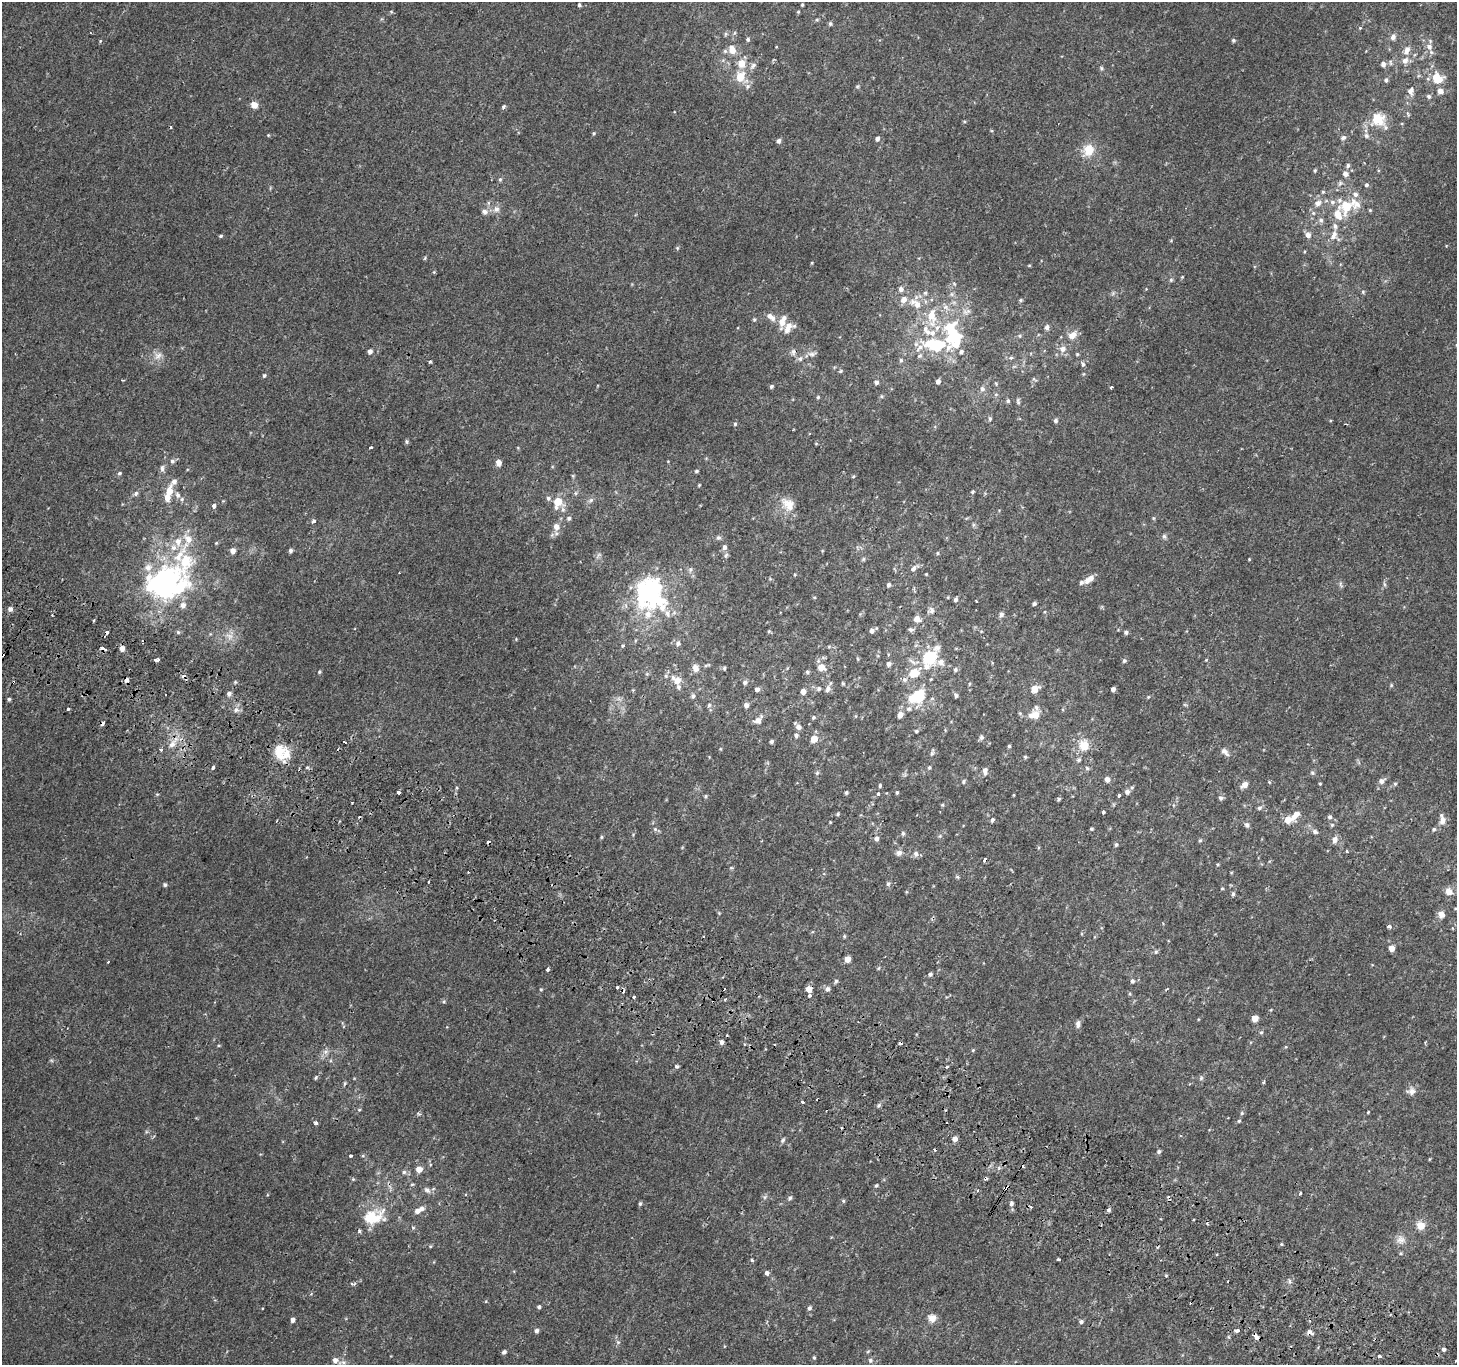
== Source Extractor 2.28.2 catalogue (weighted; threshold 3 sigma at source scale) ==
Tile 6 of 4 x 4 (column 2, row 2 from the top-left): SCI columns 1484-2938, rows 3023-4385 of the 5869 x 5977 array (HDU 1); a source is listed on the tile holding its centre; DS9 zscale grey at full resolution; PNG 1459 x 1367 px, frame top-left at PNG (2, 2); no overlay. Shown black and unused: <1% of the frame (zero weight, under 2 of 3 exposures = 2% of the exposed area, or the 3 px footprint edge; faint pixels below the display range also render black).
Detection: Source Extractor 2.28.2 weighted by HDU 2 'WHT'; one run over the whole footprint, this tile lists its part. Background 0.00223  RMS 0.0023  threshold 0.0105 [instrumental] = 3 sigma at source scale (4.5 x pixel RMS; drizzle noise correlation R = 1.50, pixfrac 1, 0.0396/0.0396 arcsec/px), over >= 5 px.
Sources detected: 449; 3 inside a brighter object's white glare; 21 cosmic-ray / hot-pixel residue — not listed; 38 inside a brighter listed object's ellipse — not listed separately; the other 387 listed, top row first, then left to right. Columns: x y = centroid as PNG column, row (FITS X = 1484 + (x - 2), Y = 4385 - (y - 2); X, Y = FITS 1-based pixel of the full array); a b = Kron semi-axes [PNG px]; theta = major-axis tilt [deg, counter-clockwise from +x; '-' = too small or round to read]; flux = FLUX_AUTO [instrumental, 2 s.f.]
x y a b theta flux
579 5 4 4 - 0.38
802 5 4 3 - 0.26
391 12 6 4 -1 0.24
817 20 6 4 1 0.28
830 24 5 5 - 0.42
1360 28 4 3 - 0.22
726 34 6 5 - 0.38
1393 37 8 6 64 0.99
748 39 5 5 - 0.43
1233 40 5 4 - 0.39
100 41 5 4 - 0.23
776 47 3 2 - 0.15
1429 47 8 7 - 1.2
732 50 10 7 -69 2.2
1407 50 12 7 66 1.7
1390 62 8 4 -89 0.41
741 63 9 8 - 2.6
1383 64 6 6 - 0.91
753 66 11 6 48 0.89
1101 68 6 4 -89 0.33
740 77 11 9 73 3.8
1437 78 9 7 -51 5.9
1386 80 6 5 - 0.56
747 86 7 6 - 0.68
1410 91 11 8 -90 1.3
1440 91 6 5 - 1.6
1429 96 6 6 - 0.57
254 105 7 6 - 1.9
503 107 6 5 - 0.41
1378 119 21 19 -22 5.2
964 121 5 3 - 0.25
594 133 4 4 - 0.26
268 135 4 3 - 0.21
1366 136 7 6 - 0.63
1343 137 7 6 - 0.64
877 139 5 5 - 0.72
779 141 5 5 - 0.7
1088 150 17 14 72 4
1348 165 6 5 - 0.54
1315 171 5 4 - 0.29
1345 174 6 6 - 1.1
500 179 6 5 - 0.39
1367 185 5 5 - 0.45
1323 192 5 4 - 0.3
1355 194 7 7 - 0.89
1332 202 7 7 - 0.84
1318 203 9 7 35 1.3
1346 207 13 13 - 5.3
496 209 9 9 - 1.3
1370 210 5 4 - 0.25
485 212 9 7 -5 0.96
1313 213 6 5 - 0.46
1321 220 7 6 - 0.66
1308 235 6 6 - 1.2
1334 235 13 7 63 1.6
221 236 4 3 - 0.34
677 248 5 4 - 0.29
425 258 6 4 47 0.26
812 263 4 3 - 0.21
1029 265 5 3 - 0.23
1182 277 4 4 - 0.2
1171 280 6 5 - 0.37
901 289 6 6 - 0.78
1363 292 5 4 - 0.29
925 293 5 5 - 0.4
1113 293 7 4 72 0.36
952 294 6 6 - 0.53
1021 300 5 5 - 0.32
916 304 17 9 -38 2.9
773 318 8 7 - 1
754 319 5 4 - 0.32
781 322 11 8 -82 2.1
1047 327 6 5 - 0.79
926 330 17 8 -55 2.6
1072 335 14 9 35 2
1020 336 6 5 - 0.35
954 341 41 25 -79 15
920 348 13 6 41 1.5
1063 349 9 8 - 1.4
370 351 5 4 - 0.99
793 352 9 7 71 0.78
812 354 11 6 16 0.79
1077 354 4 4 - 0.3
158 356 12 9 50 1.6
920 356 7 6 - 0.58
1011 358 6 4 1 0.36
800 359 7 6 - 0.61
901 360 5 5 - 0.41
430 361 4 3 - 0.36
1083 364 6 5 - 0.49
840 371 5 5 - 0.29
264 375 5 4 - 0.36
122 380 3 2 - 0.19
938 381 5 4 - 1
876 382 5 5 - 0.69
771 386 4 4 - 0.41
1111 387 3 3 - 0.6
982 389 6 6 - 0.82
996 394 6 4 19 0.3
881 396 5 3 - 0.24
818 397 4 4 - 0.3
1008 401 5 4 - 0.39
1018 401 9 4 -80 0.45
990 419 6 4 -89 0.38
1055 420 5 5 - 0.55
735 424 5 4 - 0.33
407 441 5 5 - 0.38
370 447 3 3 - 4.7
172 461 6 6 - 0.61
498 463 5 5 - 1.8
162 468 9 5 -90 0.74
697 471 4 3 - 0.34
119 473 5 5 - 0.38
573 476 6 4 -72 0.28
853 476 5 4 - 0.24
174 481 11 7 54 1.2
699 485 4 4 - 0.23
169 491 11 8 77 2.7
973 492 4 4 - 0.36
136 493 6 5 - 0.58
177 495 9 7 -72 0.96
548 498 7 6 - 0.6
591 500 8 5 37 0.59
558 502 11 9 77 4.4
788 504 21 15 -41 3.5
214 506 4 3 - 2.4
569 518 6 5 - 0.52
1153 518 6 4 -89 0.28
313 521 3 3 - 2.3
973 525 6 4 72 0.34
556 527 8 7 - 1.6
1164 536 7 5 -74 0.47
718 537 7 6 - 0.52
188 539 13 9 -46 2.4
178 542 13 10 88 2.4
216 543 5 4 - 0.22
724 547 6 5 - 0.79
290 550 5 4 - 0.53
232 551 5 5 - 1.4
938 553 5 3 - 0.24
726 555 8 6 64 0.55
863 559 6 4 89 0.3
1249 559 3 3 - 0.17
913 568 10 5 40 0.95
690 570 6 6 - 0.51
795 574 4 3 - 0.21
926 574 3 3 - 0.19
1091 578 6 6 - 1.2
163 582 34 26 21 50
1081 582 6 5 - 0.48
1341 584 9 4 -69 0.46
1384 584 6 4 -72 0.37
889 585 5 4 - 0.54
646 594 34 19 74 26
956 599 5 5 - 0.56
977 601 3 2 - 0.19
1034 604 4 4 - 0.57
183 605 8 7 - 1.1
10 609 5 5 - 0.89
931 610 10 8 27 0.9
667 613 11 6 -70 0.96
1001 614 7 6 - 0.65
917 619 9 8 - 1.4
93 620 3 2 - 0.29
910 629 8 5 -11 0.53
769 631 5 4 - 0.28
872 631 5 5 - 0.8
178 632 5 5 - 0.38
1126 632 5 5 - 0.56
229 636 11 7 -18 1.3
678 643 7 6 - 0.7
623 646 5 4 - 0.3
829 646 5 3 - 0.28
102 648 6 3 -28 1.7
122 648 5 4 - 1.4
2 655 4 3 - 1.3
929 657 15 13 64 9.9
858 659 6 3 -71 0.22
156 660 5 3 - 1.7
1124 660 6 5 - 0.43
914 662 18 6 -14 1.3
889 664 5 5 - 0.75
707 665 10 3 18 0.35
821 667 6 6 - 2.6
695 668 9 8 - 1.4
724 668 5 4 - 0.33
955 670 6 5 - 0.47
319 672 4 4 - 0.28
807 672 5 4 - 0.43
914 673 12 10 26 3.9
183 676 5 4 - 1.2
931 679 5 3 - 0.22
126 680 4 3 - 2.5
676 680 16 10 -31 2.5
13 682 4 3 - 0.33
745 682 6 5 - 0.62
843 683 4 3 - 0.31
969 684 5 3 - 0.23
1391 685 5 4 - 0.29
757 689 4 4 - 0.81
819 689 6 6 - 0.56
828 689 10 7 70 0.93
1035 689 7 6 - 2.7
1113 689 4 4 - 0.96
633 690 5 3 - 0.22
803 691 5 4 - 1.4
229 693 6 5 - 0.68
165 695 3 3 - 0.39
919 695 13 10 58 8.5
956 695 6 5 - 0.57
693 696 6 5 - 0.6
1148 697 5 4 - 0.22
9 699 5 5 - 0.35
709 705 5 5 - 0.4
746 705 5 5 - 0.93
68 709 3 3 - 0.89
909 709 7 6 - 0.6
236 710 7 6 - 0.81
900 715 6 5 - 1.4
1034 715 13 9 16 2.8
813 717 5 5 - 0.38
758 720 13 8 40 1.4
102 723 3 3 - 3
798 727 6 6 - 1.1
916 731 5 4 - 0.3
796 735 6 5 - 0.56
981 737 6 6 - 0.59
814 739 5 5 - 3.6
344 742 4 2 - 0.61
771 742 5 4 - 0.44
172 744 11 8 49 1.7
1009 746 3 3 - 0.36
1084 746 11 10 - 4
161 750 3 3 - 0.43
280 751 18 17 - 4.6
1225 752 12 6 -44 1
932 753 9 5 68 0.52
1025 757 5 4 - 0.31
1079 760 6 5 - 0.57
213 768 3 3 - 0.74
929 768 5 4 - 0.37
1087 768 6 4 -46 0.32
985 771 10 6 90 1
817 773 6 5 - 0.35
1312 773 6 5 - 0.42
1107 779 5 5 - 1.5
963 781 6 5 - 0.37
1381 781 8 7 - 0.89
1269 782 5 4 - 0.23
1320 784 3 3 - 0.21
1395 784 5 4 - 0.35
1244 785 6 5 - 1.9
880 786 5 3 - 0.35
456 788 5 3 - 0.27
846 792 4 4 - 0.39
897 792 4 3 - 0.35
1127 792 7 6 - 0.91
398 793 4 3 - 0.86
878 794 4 4 - 0.53
1014 795 4 3 - 0.18
1119 795 4 3 - 0.49
705 796 5 4 - 0.32
1221 798 5 5 - 0.67
1058 799 5 4 - 0.41
352 802 2 2 - 0.25
942 805 6 3 18 0.25
1259 808 7 5 36 0.52
1103 812 3 3 - 0.58
838 814 5 4 - 0.3
1296 815 15 7 56 1.8
1330 817 6 5 - 0.57
1288 819 8 8 - 2
992 820 5 4 - 0.51
1442 820 14 8 -83 1.6
276 821 2 2 - 0.2
830 822 3 3 - 0.19
1247 825 7 6 - 0.57
1332 825 5 4 - 0.31
655 829 6 4 -45 0.41
1091 829 4 3 - 0.27
1434 829 6 5 - 0.43
1315 832 8 6 -31 0.65
903 833 6 4 -90 0.44
940 836 5 5 - 0.3
601 837 5 4 - 0.29
876 839 5 5 - 0.84
1200 840 5 4 - 0.29
1335 840 9 7 79 1.2
1116 845 5 5 - 0.4
1347 851 3 3 - 0.33
899 853 8 7 - 0.9
916 854 8 6 88 0.75
985 860 4 3 - 0.73
1218 864 4 3 - 0.23
731 868 5 3 - 0.25
428 882 3 2 - 0.39
888 884 6 5 - 0.51
165 885 5 4 - 0.47
1222 888 5 3 - 0.21
1449 891 10 8 -45 1.8
1233 894 6 4 80 0.44
719 913 4 4 - 0.2
1441 914 6 6 - 2
1389 926 5 4 - 0.56
703 936 3 2 - 0.18
844 936 5 4 - 0.29
1391 948 5 5 - 2.2
1156 952 7 5 68 0.36
847 959 5 5 - 2.8
108 962 3 2 - 0.36
879 968 6 3 70 0.25
547 969 4 3 - 1.4
930 974 5 5 - 0.52
836 981 6 4 72 0.45
1132 981 5 5 - 0.5
617 987 3 3 - 1.8
541 989 4 4 - 0.25
809 989 5 5 - 2.3
827 989 6 6 - 0.83
809 996 4 4 - 0.47
634 997 3 3 - 1.8
1255 1018 5 5 - 2.5
1078 1024 9 6 81 0.87
1261 1032 6 5 - 0.32
721 1042 6 5 - 0.69
973 1050 5 4 - 0.25
326 1051 8 5 11 0.73
677 1066 5 5 - 0.42
947 1066 3 3 - 1.4
316 1078 5 4 - 0.33
1201 1078 7 4 46 0.38
345 1083 6 4 72 0.31
1263 1083 4 3 - 0.37
1411 1091 12 10 11 1.3
803 1102 3 3 - 1.4
878 1105 6 5 - 0.44
359 1110 5 4 - 0.26
1368 1112 3 3 - 0.21
1242 1113 5 4 - 0.32
1239 1121 5 4 - 0.28
316 1123 5 4 - 0.65
955 1139 5 4 - 1.7
783 1140 8 5 62 0.48
1159 1151 6 5 - 0.45
350 1156 3 3 - 0.38
419 1169 5 5 - 2.3
404 1172 5 5 - 0.51
353 1179 5 3 - 0.21
412 1184 4 4 - 0.28
876 1185 5 3 - 0.32
1005 1188 5 3 - 3.1
427 1190 10 7 -40 0.85
1300 1193 3 3 - 0.6
765 1197 7 4 71 0.4
790 1198 6 5 - 0.54
843 1201 5 4 - 0.3
640 1204 5 4 - 0.39
1011 1204 5 5 - 0.59
1109 1210 3 3 - 1.2
417 1211 7 5 28 1.3
372 1217 30 19 21 7.8
1420 1225 12 11 - 2.1
413 1228 5 5 - 0.3
1401 1240 12 11 - 1.6
1401 1253 5 4 - 0.32
752 1260 5 4 - 0.28
1058 1260 3 3 - 0.5
767 1273 5 5 - 0.73
1289 1281 6 4 -71 0.42
352 1284 8 4 7 0.51
539 1307 5 4 - 0.37
809 1308 6 5 - 0.53
932 1318 10 9 - 1.7
293 1320 5 4 - 0.8
1081 1322 5 5 - 0.5
1237 1330 3 3 - 10
536 1331 5 5 - 0.64
1309 1332 6 5 - 1
1256 1336 5 3 - 3.6
618 1342 6 5 - 0.41
1444 1349 3 3 - 11
868 1351 6 4 20 0.25
504 1352 5 4 - 0.61
1379 1356 3 3 - 1.2
814 1358 5 4 - 0.28
335 1360 7 7 - 1.2
870 1360 7 6 - 0.62
Overlapping masked pixels (flux is a lower limit): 12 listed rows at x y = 102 648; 2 655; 183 676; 126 680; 13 682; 229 693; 102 723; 985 860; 809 989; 1005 1188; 1309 1332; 1256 1336
Isophote crosses this tile's border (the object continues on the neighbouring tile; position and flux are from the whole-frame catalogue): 1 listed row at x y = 2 655